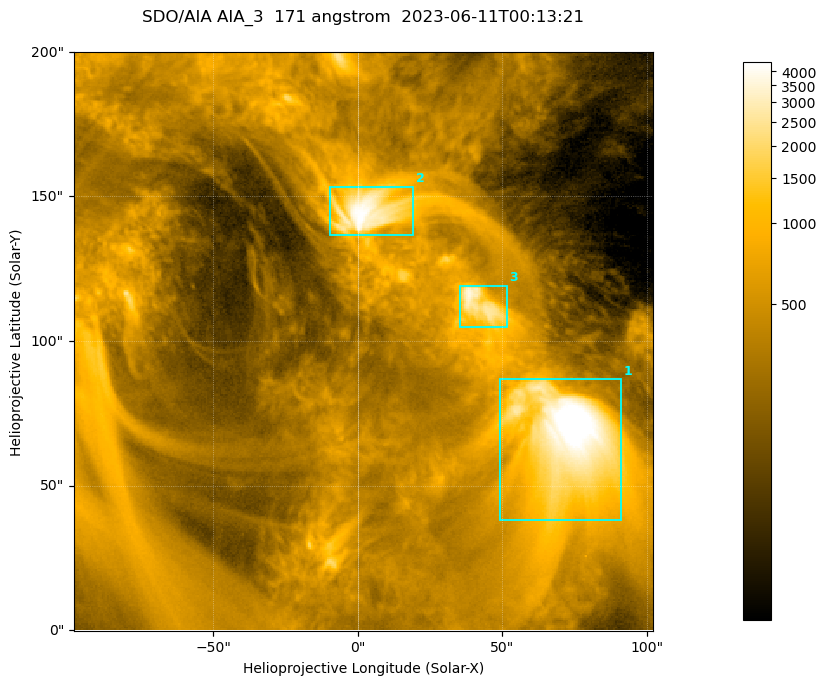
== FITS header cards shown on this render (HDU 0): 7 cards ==
TELESCOP= 'SDO/AIA '           / For AIA: SDO/AIA
INSTRUME= 'AIA_3   '           / For AIA: AIA_ATA1, AIA_ATA2, AIA_ATA3 or AIA_AT
WAVELNTH=                  171 / [angstrom] Wavelength
WAVEUNIT= 'angstrom'           / Wavelength unit: angstrom
DATE-OBS= '2023-06-11T00:13:21.354' / [ISO] Date when observation started; ISO 8
CTYPE1  = 'HPLN-TAN'           / CTYPE1; Typically HPLN
CTYPE2  = 'HPLT-TAN'           / CTYPE2; Typically HPLT

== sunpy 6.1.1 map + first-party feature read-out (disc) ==
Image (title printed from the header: SDO/AIA AIA_3  171 angstrom  2023-06-11T00:13:21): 334 x 334 px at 0.599 arcsec/px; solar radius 945 arcsec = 1577 px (partial field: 1.4% of the solar disc is inside the frame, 100% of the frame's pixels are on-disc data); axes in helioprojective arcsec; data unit not stated in the header (colour bar unlabelled)
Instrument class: DISC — disc imager (sunpy class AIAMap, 171 A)
Bright regions (active regions / flare kernels): reference = the on-disc median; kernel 3 px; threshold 5 sigma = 1096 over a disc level ~359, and >= 1.15x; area >= 111 px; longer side >= 4 px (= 2.4 arcsec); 3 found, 3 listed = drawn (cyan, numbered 1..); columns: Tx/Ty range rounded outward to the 2 arcsec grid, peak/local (2 s.f.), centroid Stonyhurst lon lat
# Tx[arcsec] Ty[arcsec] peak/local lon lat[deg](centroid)
1 48..92 38..88 16 +4 +4
2 -10..20 136..154 12 +0 +9
3 34..52 104..120 9.8 +3 +7